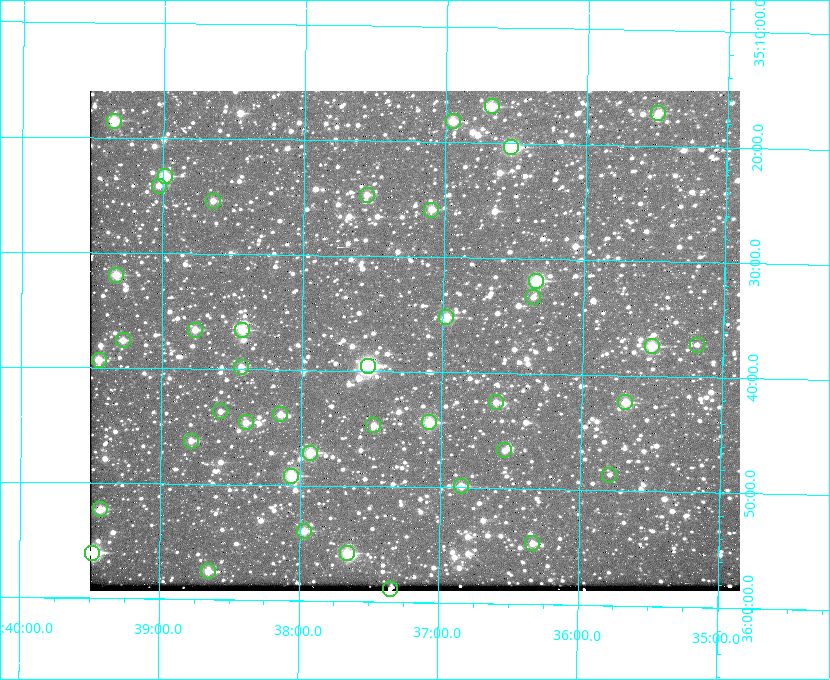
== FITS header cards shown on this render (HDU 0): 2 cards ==
NAXIS1  =                  650 / Width of table row in bytes
NAXIS2  =                  500 / Number of rows in table

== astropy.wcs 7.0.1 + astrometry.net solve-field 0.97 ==
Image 650 x 500 px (HDU 0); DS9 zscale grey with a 90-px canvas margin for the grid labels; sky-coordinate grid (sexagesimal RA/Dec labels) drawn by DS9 from the SOLVED WCS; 42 Tycho-2 reference stars matched to detected sources circled (green)
Header WCS: none
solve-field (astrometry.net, Tycho-2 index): SOLVED blind (the file carries no WCS)
Solved WCS: RA---TAN-SIP/DEC--TAN-SIP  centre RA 18:37:12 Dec +35:37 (279.30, +35.62 deg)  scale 5.21 arcsec/px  FOV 56.5' x 43.4'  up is +179 deg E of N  parity flipped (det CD > 0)
(file carries no celestial WCS; the grid is the blind solution)
Tycho-2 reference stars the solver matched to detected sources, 42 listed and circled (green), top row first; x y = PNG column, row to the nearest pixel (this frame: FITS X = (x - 90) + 1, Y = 500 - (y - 91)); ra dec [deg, ICRS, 3 dp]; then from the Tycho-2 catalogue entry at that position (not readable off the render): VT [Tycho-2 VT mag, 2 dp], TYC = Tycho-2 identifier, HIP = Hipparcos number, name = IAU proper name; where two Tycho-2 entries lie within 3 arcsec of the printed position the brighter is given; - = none
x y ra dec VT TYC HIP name
492 106 279.169 +35.281 10.53 2645-756-1 - -
658 113 278.873 +35.286 11.83 2632-1249-1 - -
114 121 279.838 +35.309 10.90 2645-842-1 - -
453 121 279.238 +35.303 11.12 2645-808-1 - -
511 147 279.134 +35.339 9.91 2645-980-1 - -
165 176 279.747 +35.388 10.29 2645-648-1 - -
159 186 279.758 +35.402 11.51 2645-674-1 - -
367 195 279.388 +35.411 11.24 2645-612-1 - -
213 201 279.661 +35.423 11.63 2645-537-1 - -
431 210 279.273 +35.431 11.09 2645-464-1 - -
116 275 279.832 +35.532 10.61 2645-711-1 - -
536 281 279.085 +35.532 9.84 2645-710-1 - -
533 297 279.089 +35.556 12.25 2645-664-1 - -
446 317 279.243 +35.587 11.11 2645-606-1 - -
195 330 279.691 +35.610 11.17 2645-563-1 - -
242 330 279.606 +35.610 10.50 2645-565-1 - -
123 340 279.819 +35.626 11.93 2649-62-1 - -
697 345 278.797 +35.620 11.98 2632-1285-1 - -
652 346 278.877 +35.623 10.37 2632-1282-1 - -
99 360 279.862 +35.655 10.83 2649-120-1 - -
368 366 279.382 +35.660 8.88 2649-136-1 91311 -
241 367 279.608 +35.663 11.57 2649-139-1 - -
496 402 279.153 +35.708 11.59 2649-53-1 - -
625 402 278.922 +35.705 10.37 2636-96-1 - -
220 411 279.644 +35.727 11.73 2649-34-1 - -
280 414 279.537 +35.731 11.00 2649-31-1 - -
246 422 279.598 +35.743 11.39 2649-19-1 - -
429 422 279.271 +35.739 10.27 2649-22-1 - -
373 425 279.370 +35.745 11.39 2649-20-1 - -
191 441 279.695 +35.771 11.56 2649-1228-1 - -
504 450 279.136 +35.778 11.49 2649-1247-1 - -
310 453 279.483 +35.786 9.96 2649-1276-1 - -
609 475 278.947 +35.810 12.41 2636-73-1 - -
291 476 279.516 +35.819 10.07 2649-1464-1 - -
461 486 279.212 +35.831 10.99 2649-1529-1 - -
100 509 279.857 +35.871 10.88 2649-1588-1 - -
304 531 279.492 +35.899 10.86 2649-1492-1 - -
532 543 279.083 +35.912 11.42 2649-1448-1 - -
92 553 279.871 +35.934 9.15 2649-1364-1 91485 -
347 553 279.414 +35.931 10.32 2649-1381-1 - -
208 571 279.662 +35.960 11.12 2649-1270-1 - -
390 589 279.337 +35.982 10.50 2649-1232-1 - -